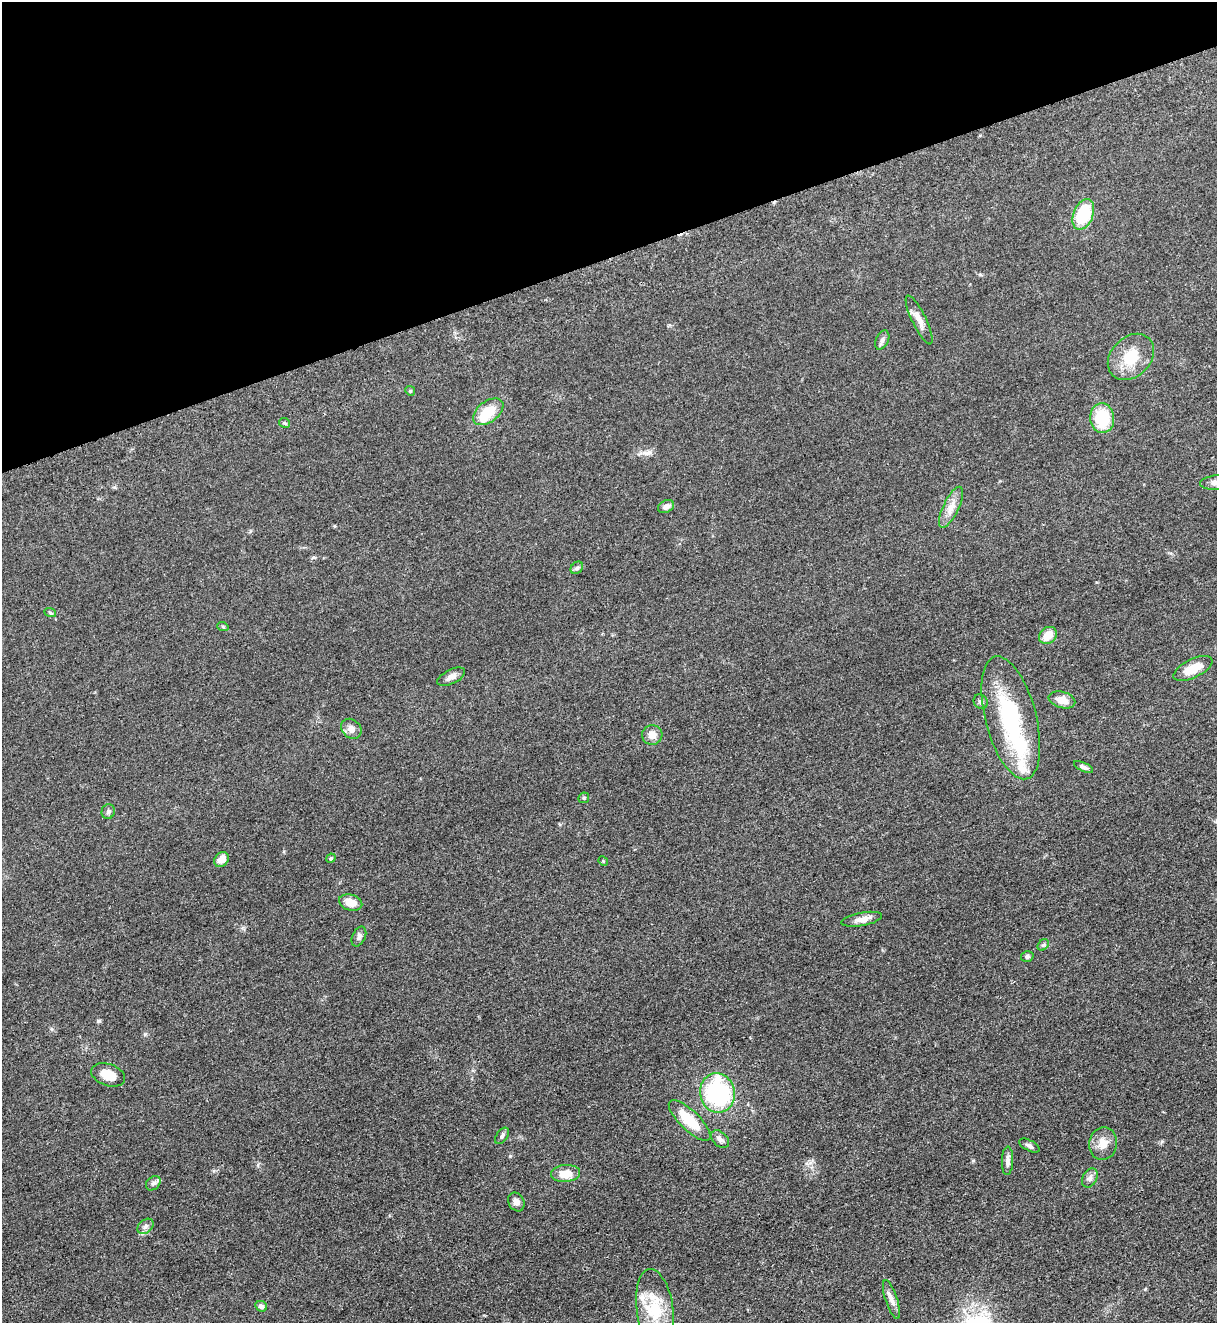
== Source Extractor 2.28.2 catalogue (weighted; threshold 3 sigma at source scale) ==
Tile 3 of 4 x 4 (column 3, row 1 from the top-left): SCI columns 2712-3926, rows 4028-5348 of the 5317 x 5365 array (HDU 1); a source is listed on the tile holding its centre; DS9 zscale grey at full resolution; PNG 1219 x 1325 px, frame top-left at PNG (2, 2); each listed source drawn as its Kron ellipse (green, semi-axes under 4 px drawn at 4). Shown black and unused: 19% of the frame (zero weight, under 3 of 5 exposures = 4% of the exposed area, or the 3 px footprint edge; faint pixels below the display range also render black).
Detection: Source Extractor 2.28.2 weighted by HDU 2 'WHT'; one run over the whole footprint, this tile lists its part. Background 0.051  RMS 0.0059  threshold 0.0267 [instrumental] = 3 sigma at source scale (4.5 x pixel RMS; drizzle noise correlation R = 1.50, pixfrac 1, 0.05/0.05 arcsec/px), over >= 5 px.
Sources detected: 55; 2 inside a brighter object's white glare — neither listed nor drawn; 4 inside a brighter listed object's ellipse — not listed separately; the other 49 listed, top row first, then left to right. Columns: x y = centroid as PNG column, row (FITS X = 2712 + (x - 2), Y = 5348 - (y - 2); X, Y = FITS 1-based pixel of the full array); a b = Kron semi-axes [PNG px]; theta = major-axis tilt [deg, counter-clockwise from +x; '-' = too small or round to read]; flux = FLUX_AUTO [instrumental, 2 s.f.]
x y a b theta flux
1083 214 16 10 68 26
919 320 27 7 -64 5.4
882 340 10 6 65 2
1131 357 26 19 45 16
410 391 5 4 - 0.73
488 412 17 10 38 15
1102 418 15 12 -85 23
284 423 5 5 - 0.81
1216 482 16 7 6 3.5
666 507 8 6 27 2.7
951 507 22 8 64 6.1
577 568 7 5 45 1.2
50 612 6 3 -21 0.72
223 627 6 3 -20 0.63
1048 635 9 7 39 7.3
1193 669 21 9 26 11
451 677 15 7 26 3.1
1062 700 13 8 -15 6.9
981 701 7 6 - 1.5
1011 718 63 25 -75 62
351 729 11 9 -41 3.8
652 735 10 9 - 4.8
1084 767 10 4 -27 1.8
584 798 5 5 - 0.81
108 811 7 6 - 1.4
331 858 5 4 - 0.69
221 860 8 6 48 5.1
603 861 5 4 - 0.61
351 902 12 8 -16 7.5
862 919 20 6 11 4.5
359 936 10 6 65 1.9
1043 945 6 5 - 1.1
1027 956 6 5 - 1.3
108 1075 17 11 -19 8.9
717 1093 20 17 -80 67
690 1121 27 9 -44 18
502 1136 9 5 55 1.4
720 1139 10 7 -43 2.4
1103 1144 16 14 78 7
1029 1146 11 5 -27 1.7
1007 1161 14 5 88 2.7
566 1173 14 8 5 8.9
1090 1178 10 7 62 2.3
153 1183 8 6 43 1.6
516 1202 10 7 -59 3
145 1226 9 6 41 2
891 1299 20 6 -71 3.5
261 1306 6 5 - 1.9
655 1310 41 18 -82 25
Isophote crosses this tile's border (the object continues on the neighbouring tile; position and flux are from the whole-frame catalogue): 1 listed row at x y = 1216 482
Unlisted compact peaks at least as high as the median listed source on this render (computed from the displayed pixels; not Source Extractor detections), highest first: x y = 99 1021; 145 1034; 510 1156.